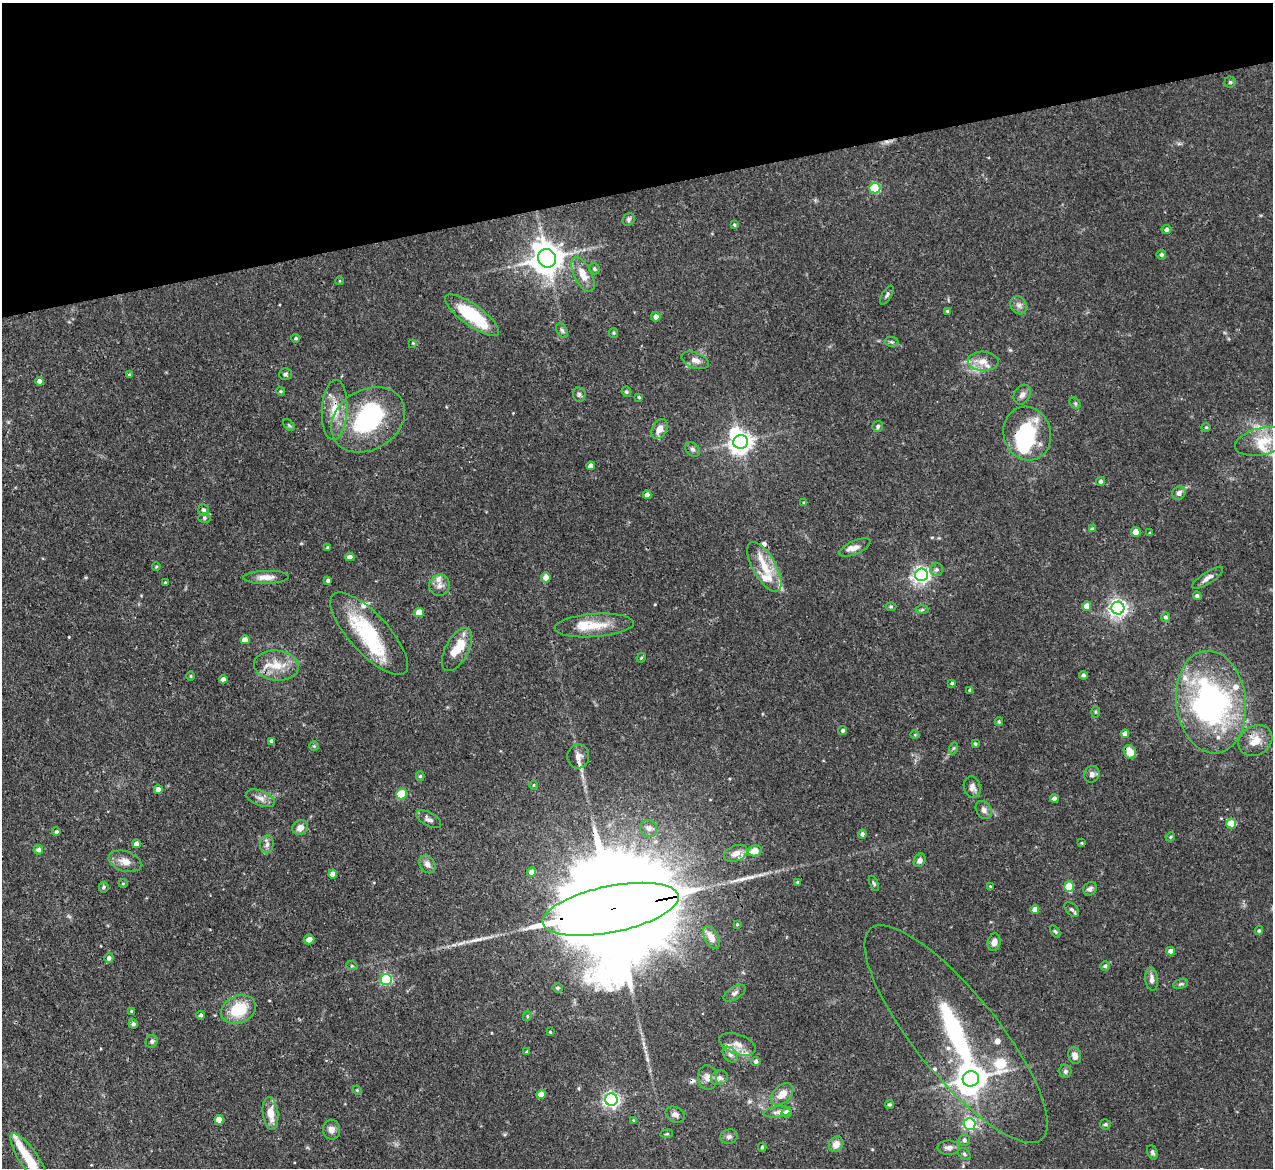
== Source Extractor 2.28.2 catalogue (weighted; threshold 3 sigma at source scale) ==
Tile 3 of 4 x 4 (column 3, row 1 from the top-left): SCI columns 2543-3813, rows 3760-4925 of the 5085 x 5067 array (HDU 1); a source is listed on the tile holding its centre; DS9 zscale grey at full resolution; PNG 1275 x 1170 px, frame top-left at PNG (2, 3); each listed source drawn as its Kron ellipse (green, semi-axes under 4 px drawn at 4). Shown black and unused: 16% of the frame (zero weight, under 3 of 4 exposures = <1% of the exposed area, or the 3 px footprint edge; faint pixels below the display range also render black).
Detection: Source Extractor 2.28.2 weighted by HDU 2 'WHT'; one run over the whole footprint, this tile lists its part. Background 0.0807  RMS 0.0035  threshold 0.0159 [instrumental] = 3 sigma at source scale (4.5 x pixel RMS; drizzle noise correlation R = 1.50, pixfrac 1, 0.05/0.05 arcsec/px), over >= 5 px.
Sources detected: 215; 5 inside a brighter object's white glare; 3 cosmic-ray / hot-pixel residue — neither listed nor drawn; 20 inside a brighter listed object's ellipse — not listed separately; the other 187 listed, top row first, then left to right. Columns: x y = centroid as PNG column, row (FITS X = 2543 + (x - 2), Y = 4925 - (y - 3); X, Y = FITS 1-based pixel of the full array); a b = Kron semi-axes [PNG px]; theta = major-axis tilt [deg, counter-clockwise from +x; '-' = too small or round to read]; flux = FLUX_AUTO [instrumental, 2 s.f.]
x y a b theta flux
1230 82 5 5 - 0.62
875 188 5 5 - 29
629 219 7 6 - 0.8
734 225 4 3 - 0.55
1166 230 5 4 - 1
1161 255 5 4 - 0.78
547 258 9 9 - 660
594 269 6 5 - 0.59
583 275 19 9 -63 4.7
340 281 4 3 - 0.28
887 295 11 4 59 0.86
1019 305 9 8 - 1.7
947 311 4 3 - 0.43
472 315 32 10 -35 22
656 317 5 4 - 2.1
562 330 8 5 -63 0.8
614 333 5 4 - 0.44
296 338 4 4 - 0.49
892 342 7 5 -11 0.65
413 343 4 4 - 0.3
695 360 14 8 -20 2.2
983 361 15 9 -2 3.7
285 374 6 6 - 0.75
129 375 3 3 - 0.53
39 381 4 4 - 1.5
281 391 4 3 - 0.41
626 392 5 4 - 0.54
579 394 7 6 - 0.89
1022 395 10 8 61 1.6
639 397 4 3 - 0.52
1075 403 6 4 -45 0.62
335 410 30 12 87 8.1
368 420 39 30 32 37
289 425 7 4 -45 0.51
878 426 6 5 - 0.68
1206 427 4 4 - 0.4
659 429 11 7 62 3.2
1027 434 27 23 -73 23
1262 441 28 13 13 8.5
740 442 7 7 - 280
693 449 8 6 -44 1
591 466 4 4 - 2.2
1101 482 4 4 - 0.95
1179 493 7 6 - 1.5
647 495 4 4 - 1.8
804 503 4 4 - 0.45
203 510 6 5 - 1.1
205 518 6 5 - 0.62
1092 529 4 3 - 0.4
1136 532 5 4 - 5.9
1150 533 3 3 - 0.39
327 547 4 3 - 0.36
855 547 17 6 25 2.3
350 557 4 4 - 1.8
156 566 4 3 - 0.42
764 567 28 11 -61 8.3
937 569 6 6 - 0.87
921 575 6 6 - 140
266 577 23 6 1 3.1
546 578 5 4 - 3.6
1208 578 18 6 33 1.9
328 580 4 4 - 0.83
165 583 3 3 - 0.46
439 585 11 10 - 2.1
1197 596 4 4 - 0.84
891 606 5 3 - 0.42
1087 606 4 4 - 3
1118 608 6 6 - 160
922 610 6 4 2 0.57
419 612 4 4 - 5.8
1166 617 5 4 - 0.91
594 625 40 11 4 8.9
369 634 53 19 -47 27
245 640 5 4 - 2.9
457 649 24 11 62 8.7
641 658 5 4 - 0.4
276 665 22 15 -6 7.6
1083 675 4 4 - 0.88
191 676 5 3 - 0.37
223 679 4 4 - 2
952 683 4 3 - 0.66
970 690 4 4 - 0.76
1211 702 51 34 -83 94
1096 712 6 4 -90 0.43
999 721 4 4 - 0.4
843 730 4 4 - 0.88
1125 734 4 4 - 2.3
915 735 4 3 - 0.29
272 741 4 4 - 1
1255 741 18 14 32 5.8
975 744 4 3 - 0.53
314 746 5 5 - 0.45
954 748 6 4 70 0.52
1130 752 7 6 - 4.9
578 756 12 11 - 2.4
1092 774 8 7 - 1.5
420 776 5 4 - 0.6
534 785 5 3 - 0.32
972 787 11 8 -75 1.8
158 790 4 4 - 2.6
401 794 5 5 - 12
261 798 15 7 -21 2.2
1054 799 4 4 - 2
984 810 10 7 -57 1.6
429 819 13 6 -29 1.6
1231 824 5 5 - 8.9
300 828 8 7 - 2.7
649 828 9 8 - 1.4
56 832 4 4 - 0.68
862 834 4 4 - 1.1
1170 837 5 3 - 0.36
1081 843 4 3 - 0.36
136 844 4 4 - 1.6
267 844 9 6 81 1.4
38 850 5 4 - 1.2
755 851 7 5 10 3.9
736 853 12 7 24 2.7
920 860 7 5 59 1.5
125 861 17 10 -18 3.4
427 864 9 7 -55 2
531 872 4 4 - 1.9
333 874 4 4 - 3.3
798 882 4 4 - 0.43
123 883 4 4 - 0.4
874 883 8 3 -66 0.52
990 886 3 2 - 0.26
1069 886 5 5 - 13
104 887 5 4 - 0.54
1090 889 7 6 - 1.1
611 909 69 23 11 20000
1072 909 9 5 -44 0.89
1035 910 4 4 - 2.9
737 924 3 3 - 0.35
1055 931 7 3 -54 0.45
1259 931 4 4 - 0.58
711 937 12 6 -61 2.5
309 940 5 5 - 2
994 942 9 6 79 2.3
1171 951 4 4 - 2.1
109 958 4 4 - 1.3
352 966 6 3 -18 0.42
1105 966 5 4 - 0.55
386 979 5 5 - 43
1152 979 11 6 -83 1.8
1181 984 8 4 18 0.69
558 988 5 4 - 0.7
735 993 12 6 32 1.3
238 1009 18 13 23 13
131 1011 4 3 - 0.39
201 1015 4 4 - 0.86
527 1016 5 4 - 0.45
133 1024 4 4 - 1.1
550 1032 4 3 - 0.4
956 1034 136 41 -51 74
152 1041 6 6 - 0.78
738 1044 19 9 -20 3.6
527 1052 3 3 - 0.52
730 1055 9 6 -48 1.4
1075 1055 8 6 -76 2.2
756 1061 4 4 - 1.1
1065 1071 7 6 - 0.8
708 1078 12 9 -84 2.3
719 1078 9 7 23 1.3
971 1079 8 7 - 530
357 1090 4 4 - 0.35
541 1094 4 4 - 4.4
782 1094 13 8 43 4.3
611 1100 6 6 - 120
890 1104 4 4 - 0.56
778 1112 14 5 7 1.6
787 1113 5 5 - 3.3
270 1114 16 7 -82 5.2
675 1115 10 7 -25 1.5
219 1120 4 4 - 5.2
633 1120 4 4 - 0.29
970 1124 6 6 - 54
1105 1124 5 5 - 0.58
331 1130 10 8 -79 2.1
667 1134 6 3 8 0.38
729 1137 9 7 15 1.4
964 1140 6 5 - 1.2
836 1144 8 7 - 3.2
762 1147 4 3 - 0.5
949 1148 11 7 0 1.8
1152 1152 7 5 -70 0.82
964 1154 7 5 -37 0.64
30 1160 32 9 -56 11
Overlapping masked pixels (flux is a lower limit): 6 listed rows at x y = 335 410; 1027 434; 578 756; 611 909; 956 1034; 30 1160
Isophote crosses this tile's border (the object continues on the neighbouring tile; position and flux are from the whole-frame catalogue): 1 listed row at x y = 30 1160